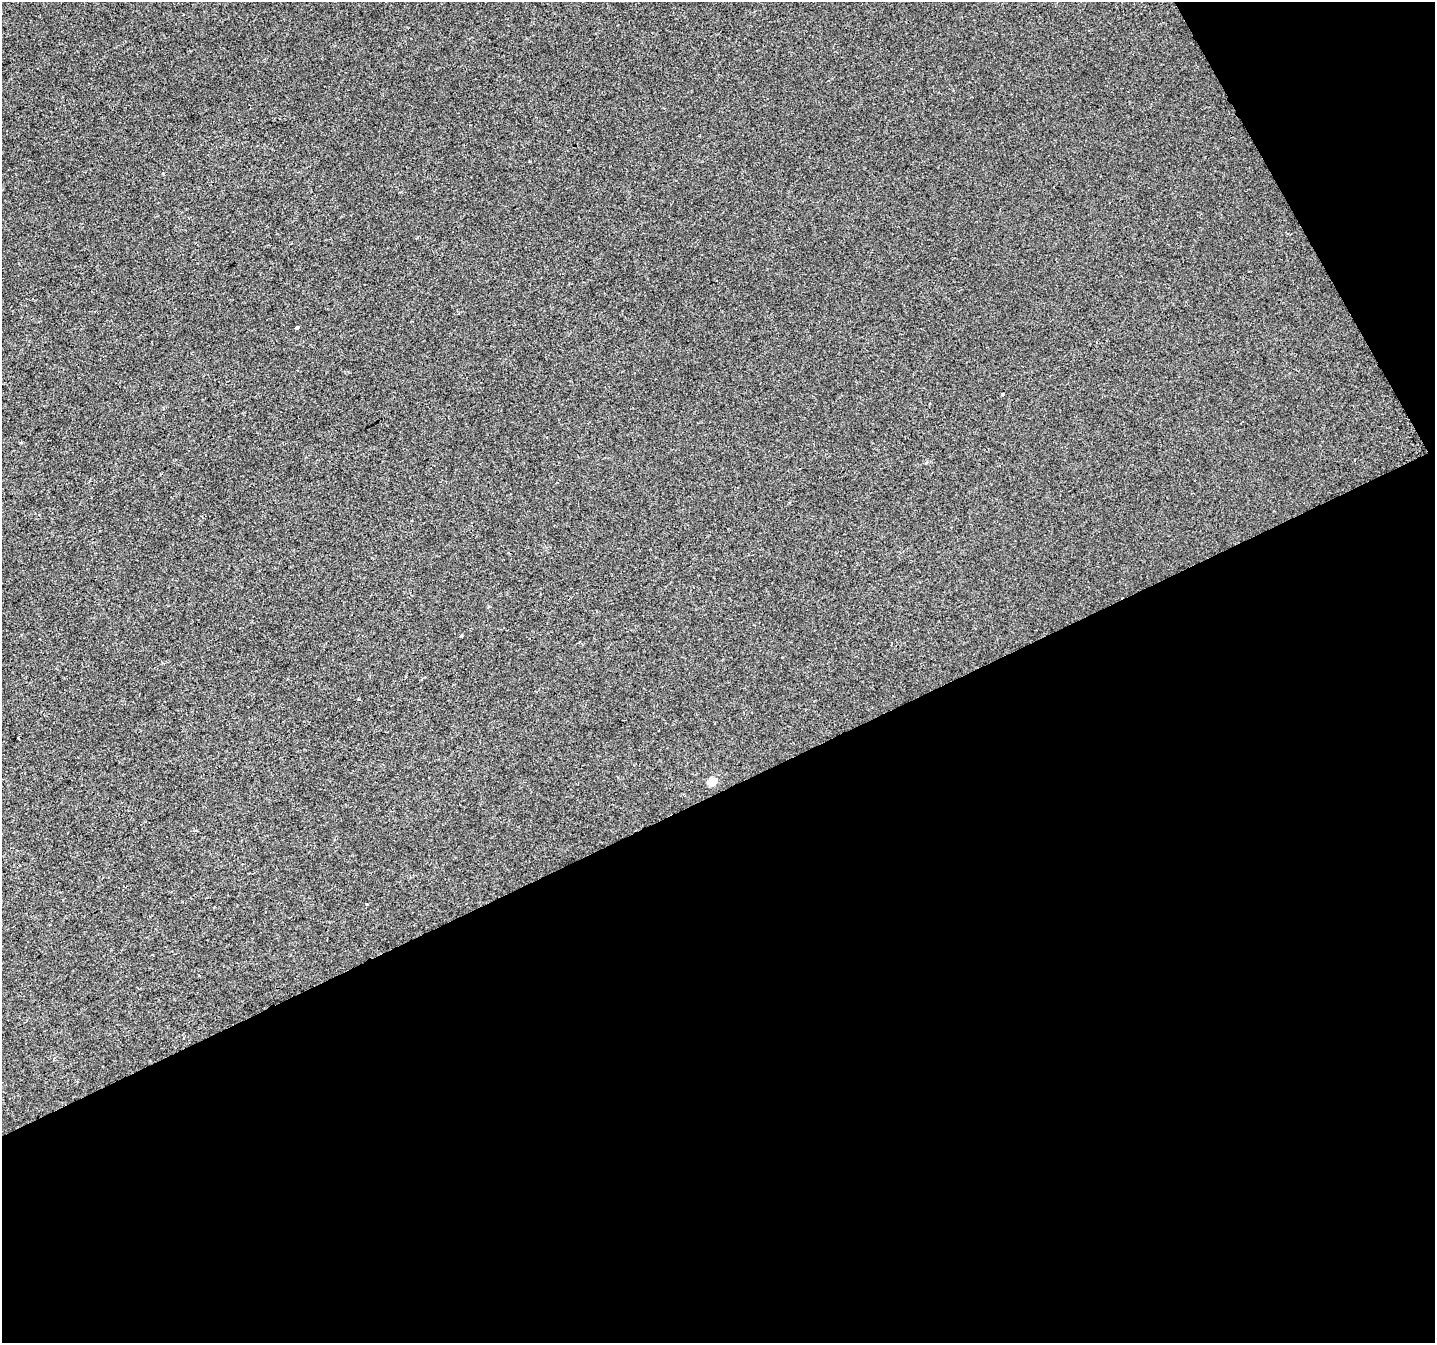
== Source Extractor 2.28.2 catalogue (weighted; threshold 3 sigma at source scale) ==
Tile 4 of 2 x 2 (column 2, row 2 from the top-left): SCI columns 1436-2868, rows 76-1416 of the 2868 x 2814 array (HDU 1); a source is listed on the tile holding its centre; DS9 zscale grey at full resolution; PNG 1437 x 1345 px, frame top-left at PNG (2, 2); no overlay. Shown black and unused: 44% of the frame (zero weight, under 2 of 3 exposures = <1% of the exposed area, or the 3 px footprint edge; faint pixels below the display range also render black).
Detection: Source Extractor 2.28.2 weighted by HDU 2 'WHT'; one run over the whole footprint, this tile lists its part. Background -4.49e-06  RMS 0.0044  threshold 0.0199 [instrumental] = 3 sigma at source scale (4.5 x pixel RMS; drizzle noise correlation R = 1.50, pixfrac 1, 0.0396/0.0396 arcsec/px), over >= 5 px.
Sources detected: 5; all 5 listed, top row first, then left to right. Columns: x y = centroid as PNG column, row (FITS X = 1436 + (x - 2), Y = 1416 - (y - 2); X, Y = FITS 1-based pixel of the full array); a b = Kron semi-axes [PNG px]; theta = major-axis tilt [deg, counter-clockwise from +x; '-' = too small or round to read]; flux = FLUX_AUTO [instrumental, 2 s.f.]
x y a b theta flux
297 327 4 3 - 1.5
1003 394 3 3 - 3.5
461 635 3 3 - 1
18 738 4 2 - 0.67
712 781 6 5 - 12